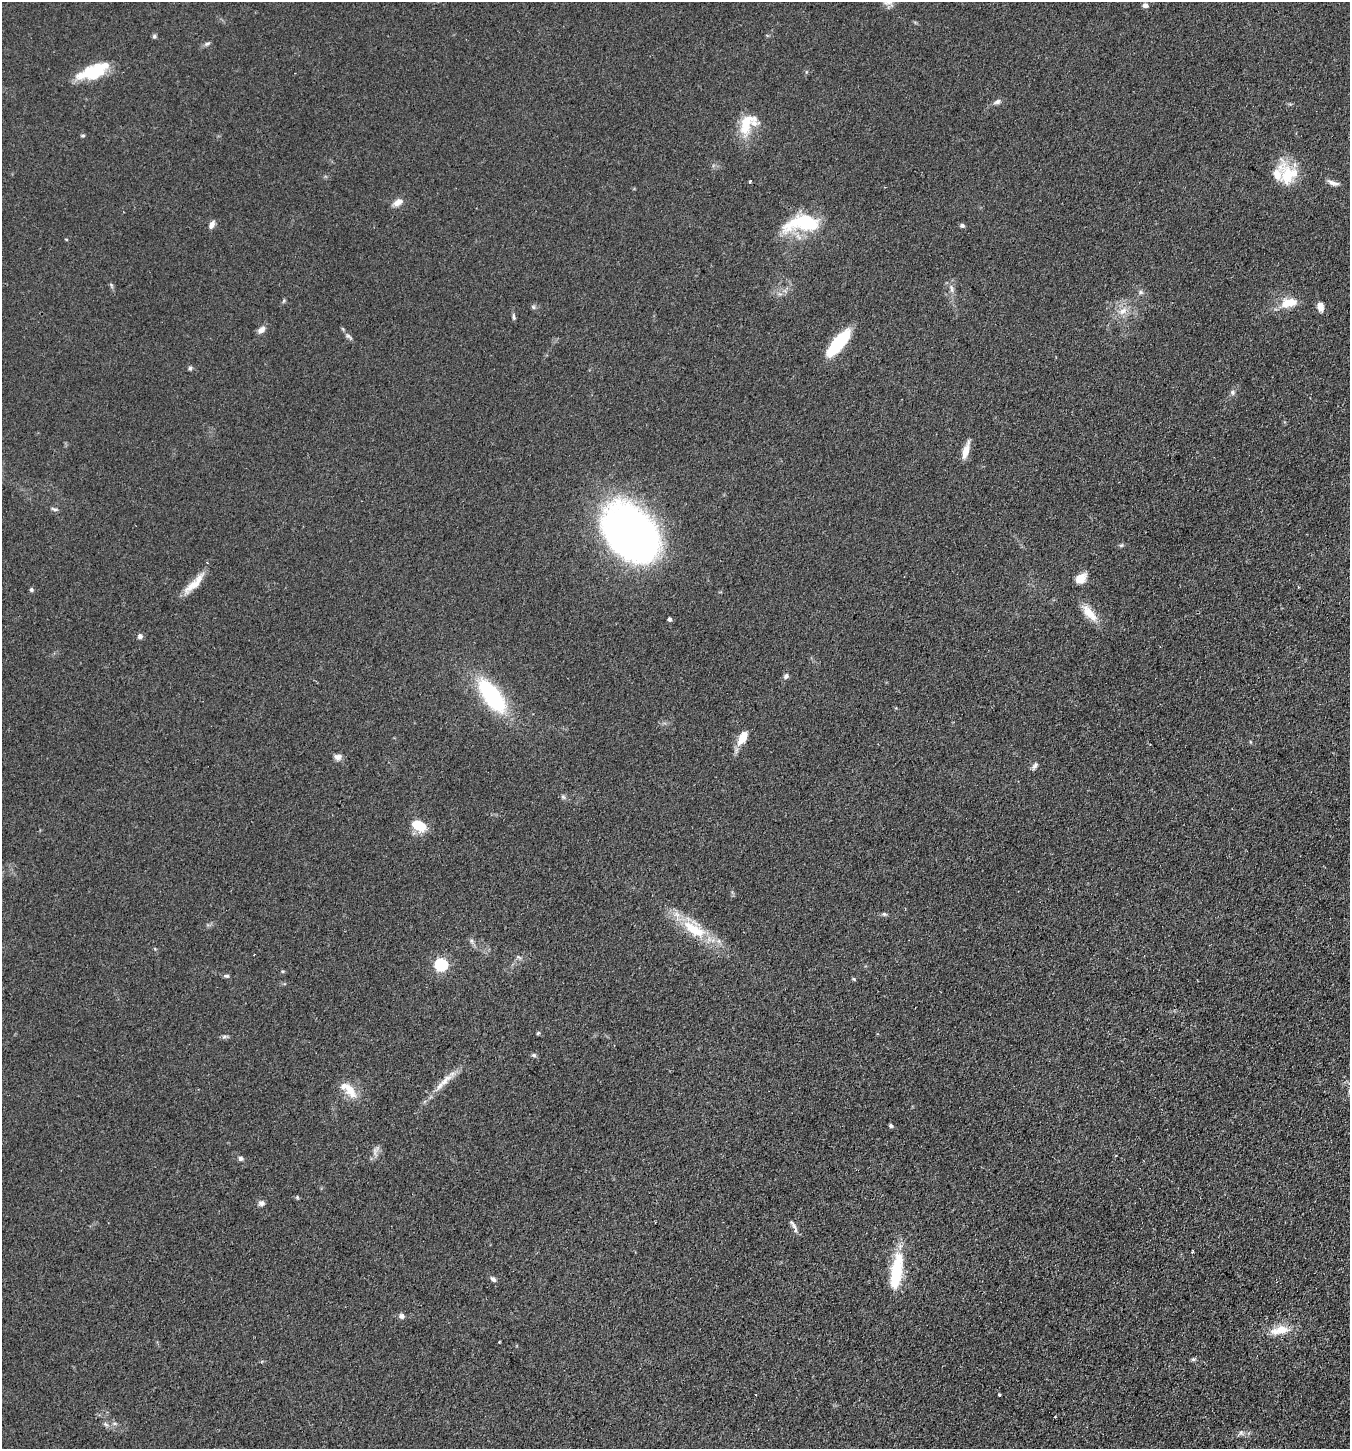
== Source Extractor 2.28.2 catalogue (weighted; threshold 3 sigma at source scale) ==
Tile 6 of 4 x 4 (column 2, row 2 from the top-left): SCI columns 1528-2875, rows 2937-4383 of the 5889 x 5876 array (HDU 1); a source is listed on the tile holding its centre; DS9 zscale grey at full resolution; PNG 1352 x 1451 px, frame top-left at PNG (2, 2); no overlay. Shown black and unused: <1% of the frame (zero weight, under 2 of 3 exposures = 4% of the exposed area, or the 3 px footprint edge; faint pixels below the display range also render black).
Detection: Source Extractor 2.28.2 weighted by HDU 2 'WHT'; one run over the whole footprint, this tile lists its part. Background 0.104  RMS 0.0075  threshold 0.0337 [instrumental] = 3 sigma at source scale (4.5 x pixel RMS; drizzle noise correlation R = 1.50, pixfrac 1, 0.05/0.05 arcsec/px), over >= 5 px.
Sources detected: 86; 2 cosmic-ray / hot-pixel residue — not listed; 7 inside a brighter listed object's ellipse — not listed separately; the other 77 listed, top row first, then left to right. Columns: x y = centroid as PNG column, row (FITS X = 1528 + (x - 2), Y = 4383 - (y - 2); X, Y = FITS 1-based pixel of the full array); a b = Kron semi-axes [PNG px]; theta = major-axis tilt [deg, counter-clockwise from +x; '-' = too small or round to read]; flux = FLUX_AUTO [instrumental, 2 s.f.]
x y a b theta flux
1145 5 8 5 -2 2.3
154 36 6 5 - 1.4
207 44 9 5 20 1.6
95 72 29 17 18 27
997 102 10 6 25 2.5
746 124 33 15 74 19
83 136 6 4 -5 0.98
1288 175 31 22 -70 25
750 181 3 3 - 1.8
1333 183 16 5 -19 3.5
398 202 14 9 34 4.7
804 223 40 17 6 51
212 225 9 6 62 3.5
962 225 5 4 - 2.1
66 239 3 3 - 0.79
111 285 8 3 -71 1.2
951 288 13 5 -78 2.9
1140 292 7 6 - 1.7
283 301 6 4 70 0.93
1290 302 19 10 10 14
1320 306 9 6 -80 6.3
533 307 6 5 - 1.3
1123 311 15 8 39 6.7
514 317 11 4 -85 1.6
261 330 10 7 43 4
348 336 11 5 -28 2
839 342 26 8 49 60
190 368 6 5 - 1.2
1232 392 7 7 - 2.1
966 450 21 6 74 7.4
54 509 9 4 -18 1.5
632 535 47 31 -49 610
1121 545 6 5 - 1.1
1080 579 12 8 37 9.4
194 584 36 8 45 11
1298 587 3 2 - 0.62
31 590 5 4 - 1.5
1089 613 27 11 -48 12
669 619 4 4 - 2
140 636 6 6 - 2.3
786 676 6 6 - 2.1
492 696 34 14 -54 86
742 738 20 10 62 9.9
337 757 9 8 - 3.2
1035 766 11 5 63 2.1
563 797 7 5 -67 1.5
419 825 11 7 -28 25
884 914 7 5 -1 1.4
694 929 35 17 -34 31
471 941 7 4 -89 1.5
519 957 9 4 -31 1.4
441 964 6 6 - 110
283 971 5 3 - 0.74
226 976 8 5 -5 1.4
854 979 5 4 - 0.88
538 1033 4 4 - 0.93
224 1036 9 4 9 1.5
534 1055 5 5 - 1.4
445 1081 25 8 44 9.3
350 1090 23 13 -66 13
891 1125 5 4 - 1.6
375 1151 17 7 62 3.8
241 1158 6 6 - 2
297 1197 5 4 - 0.88
261 1203 8 7 - 2.6
794 1226 19 4 -61 2.8
1193 1252 4 3 - 0.98
896 1273 46 12 81 37
493 1279 8 5 -41 2.1
401 1316 7 6 - 2.7
1280 1330 28 11 11 13
499 1342 3 2 - 0.56
1193 1359 7 5 6 1.3
999 1395 3 3 - 0.97
1055 1417 4 2 - 0.54
106 1424 7 5 -31 1.7
1241 1433 9 7 69 2.2